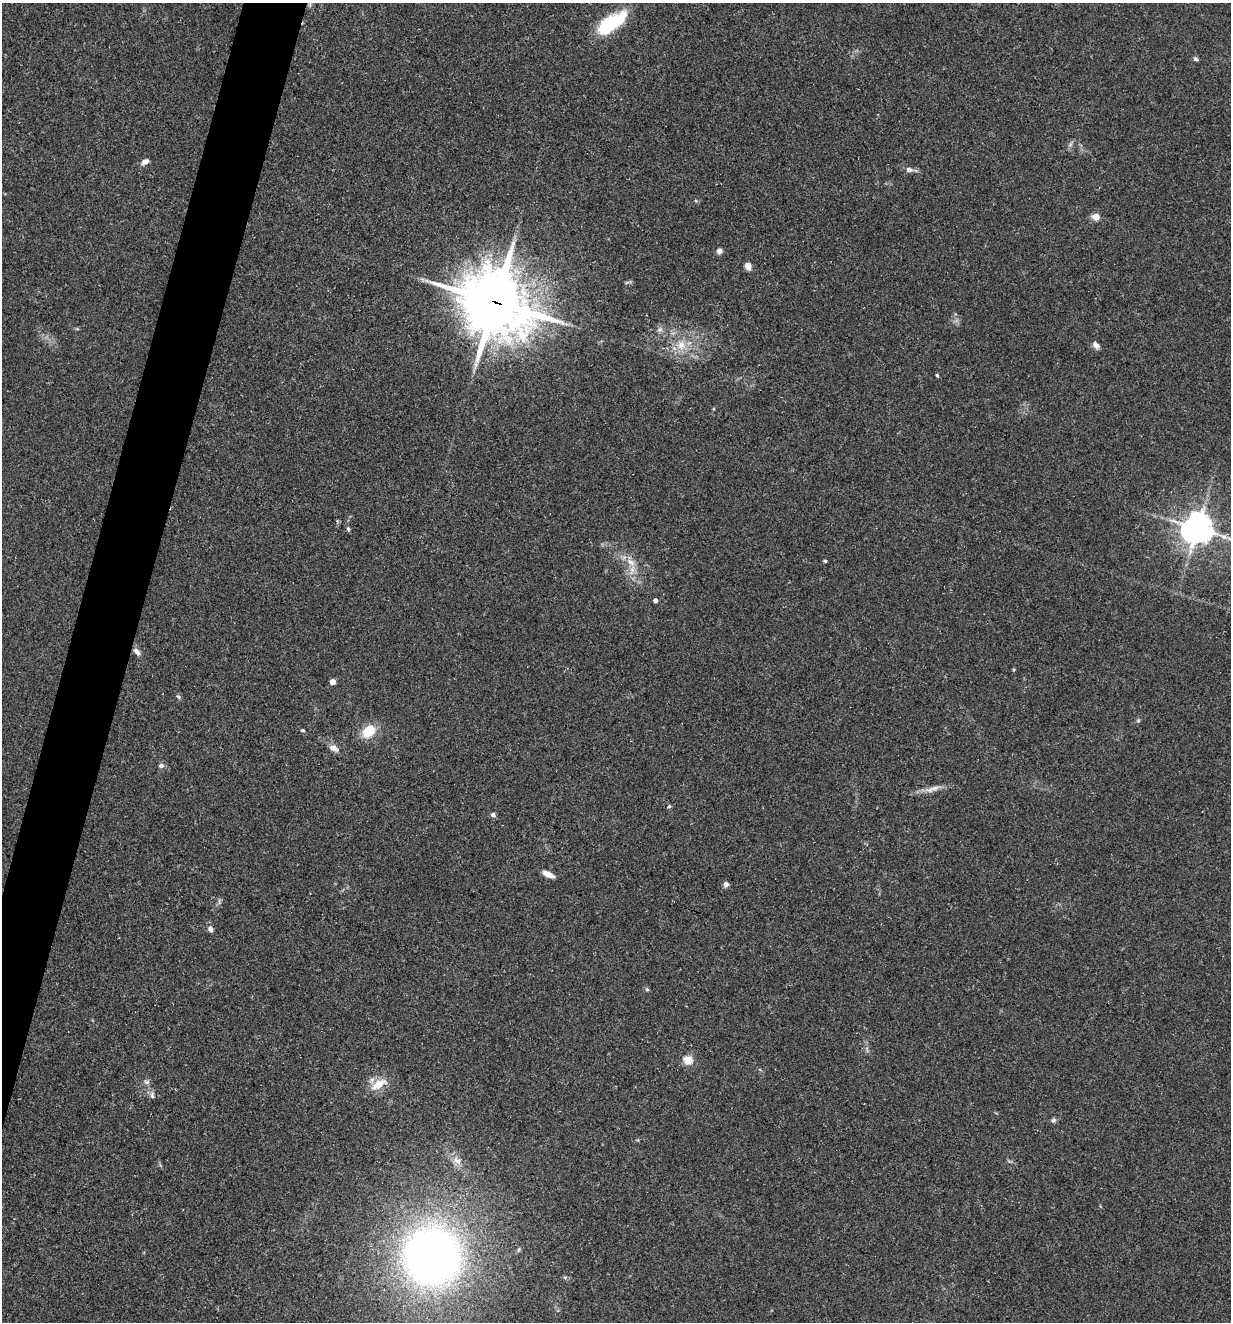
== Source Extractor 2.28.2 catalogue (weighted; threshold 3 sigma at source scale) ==
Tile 7 of 4 x 4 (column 3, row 2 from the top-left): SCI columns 2713-3941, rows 2641-3960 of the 5297 x 5282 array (HDU 1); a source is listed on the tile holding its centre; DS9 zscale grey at full resolution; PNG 1233 x 1324 px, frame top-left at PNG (2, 3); no overlay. Shown black and unused: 4% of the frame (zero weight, under 3 of 5 exposures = <1% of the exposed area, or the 3 px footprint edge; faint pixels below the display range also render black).
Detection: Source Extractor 2.28.2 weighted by HDU 2 'WHT'; one run over the whole footprint, this tile lists its part. Background 0.107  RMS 0.0066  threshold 0.0299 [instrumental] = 3 sigma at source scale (4.5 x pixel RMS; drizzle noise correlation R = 1.50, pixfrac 1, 0.05/0.05 arcsec/px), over >= 5 px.
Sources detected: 41; all 41 listed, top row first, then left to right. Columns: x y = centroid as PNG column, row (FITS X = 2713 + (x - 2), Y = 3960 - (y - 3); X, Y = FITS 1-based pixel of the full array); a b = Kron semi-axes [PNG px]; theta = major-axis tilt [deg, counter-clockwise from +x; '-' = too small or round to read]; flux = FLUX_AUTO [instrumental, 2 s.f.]
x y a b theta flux
611 23 35 14 35 38
1196 59 6 4 -34 1.5
145 162 9 6 26 3.3
909 170 8 6 -14 2.7
1095 217 5 4 - 16
719 251 7 6 - 2.6
748 266 7 6 - 4.8
495 302 22 20 -36 4500
660 330 8 6 33 2.1
681 345 12 10 -82 7.5
1096 345 10 6 -44 2.8
937 375 4 3 - 0.87
1197 528 10 9 - 1000
348 529 5 4 - 1
825 561 4 4 - 0.86
631 562 15 8 -43 6.3
655 600 4 4 - 2.6
137 652 12 6 -46 2.7
1014 670 5 3 - 0.7
332 682 4 4 - 7.1
178 697 6 5 - 1.1
1138 720 5 5 - 0.94
302 730 4 3 - 0.88
368 731 17 13 41 14
334 748 13 8 -23 4.1
161 766 7 6 - 1.9
934 788 13 7 8 4
669 806 5 4 - 0.83
493 815 6 6 - 1.7
548 874 13 5 -26 5.5
726 884 6 5 - 2.6
219 902 9 3 -85 1.2
210 929 7 6 - 2.7
647 989 5 5 - 0.92
688 1060 5 5 - 27
378 1084 24 11 32 11
152 1095 10 6 -74 2.2
1053 1120 6 6 - 1.5
457 1161 13 8 -16 4.4
432 1256 47 44 -82 450
565 1277 7 4 0 1.1
Overlapping masked pixels (flux is a lower limit): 1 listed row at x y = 495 302